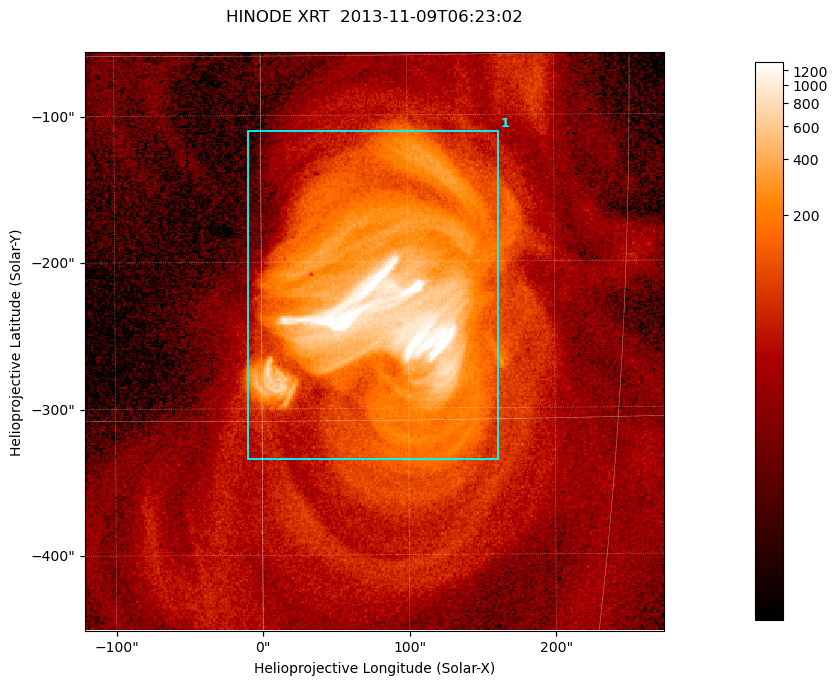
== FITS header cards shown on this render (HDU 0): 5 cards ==
TELESCOP= 'HINODE  '           /
INSTRUME= 'XRT     '           /
DATE_OBS= '2013-11-09T06:23:02.905' /
CTYPE1  = 'Solar-X '           /
CTYPE2  = 'Solar-Y '           /

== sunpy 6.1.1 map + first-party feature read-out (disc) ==
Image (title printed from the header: HINODE XRT  2013-11-09T06:23:02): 384 x 384 px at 1.03 arcsec/px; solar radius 968 arcsec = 941 px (partial field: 5.3% of the solar disc is inside the frame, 100% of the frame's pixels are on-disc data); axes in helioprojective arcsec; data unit not stated in the header (colour bar unlabelled)
Orientation: roll -0.318 deg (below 1 deg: not rotated)
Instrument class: DISC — disc imager (sunpy class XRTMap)
Bright regions (active regions / flare kernels): reference = the on-disc median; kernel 3 px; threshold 5 sigma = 156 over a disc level ~29.3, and >= 1.15x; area >= 147 px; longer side >= 5 px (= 5.1 arcsec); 1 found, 1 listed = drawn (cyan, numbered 1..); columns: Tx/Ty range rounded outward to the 5 arcsec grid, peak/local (2 s.f.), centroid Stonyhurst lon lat
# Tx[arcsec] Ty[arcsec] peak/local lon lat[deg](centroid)
1 -10..165 -335..-110 82 +5 -10